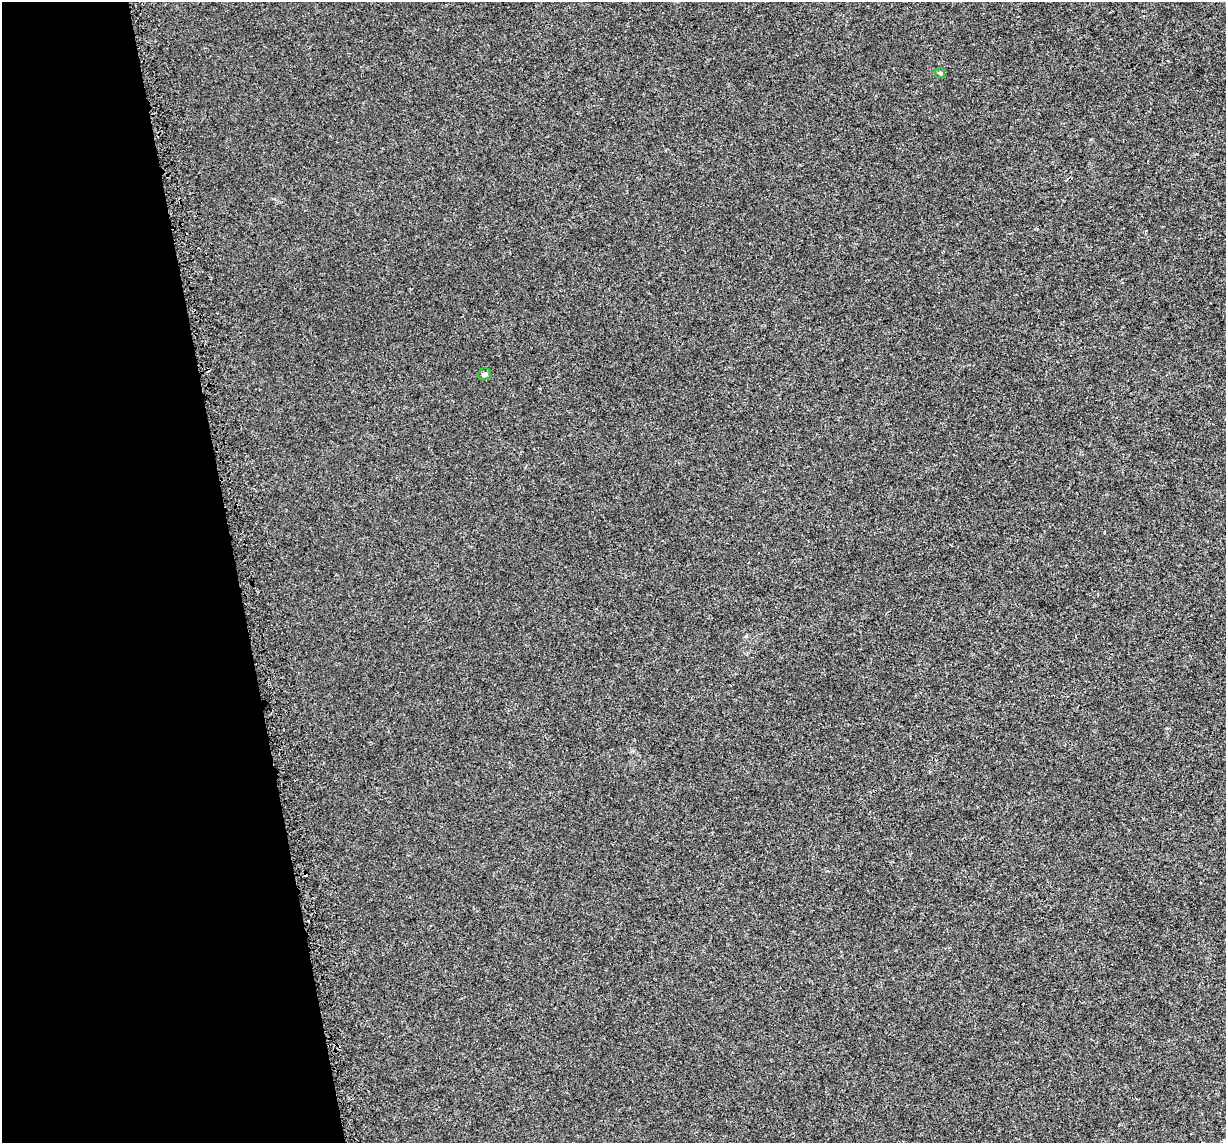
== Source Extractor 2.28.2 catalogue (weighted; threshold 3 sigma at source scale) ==
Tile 5 of 4 x 4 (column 1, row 2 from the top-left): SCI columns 22-1245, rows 2340-3480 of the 4968 x 4720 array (HDU 1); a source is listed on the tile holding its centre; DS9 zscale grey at full resolution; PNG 1228 x 1145 px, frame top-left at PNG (2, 2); each listed source drawn as its Kron ellipse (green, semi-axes under 4 px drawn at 4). Shown black and unused: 19% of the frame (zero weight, under 3 of 5 exposures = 3% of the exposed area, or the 3 px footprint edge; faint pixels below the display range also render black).
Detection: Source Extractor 2.28.2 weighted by HDU 2 'WHT'; one run over the whole footprint, this tile lists its part. Background 1.32e-04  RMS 0.0015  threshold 0.00678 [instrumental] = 3 sigma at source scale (4.5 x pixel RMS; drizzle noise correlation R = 1.50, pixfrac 1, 0.0396/0.0396 arcsec/px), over >= 5 px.
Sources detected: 3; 1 cosmic-ray / hot-pixel residue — neither listed nor drawn; the other 2 listed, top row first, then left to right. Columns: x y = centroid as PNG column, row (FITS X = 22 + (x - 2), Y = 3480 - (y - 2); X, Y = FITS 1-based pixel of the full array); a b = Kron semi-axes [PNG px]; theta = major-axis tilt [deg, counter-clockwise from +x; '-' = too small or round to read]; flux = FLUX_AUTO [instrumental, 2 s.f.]
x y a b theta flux
940 73 5 5 - 0.26
484 374 6 6 - 0.39